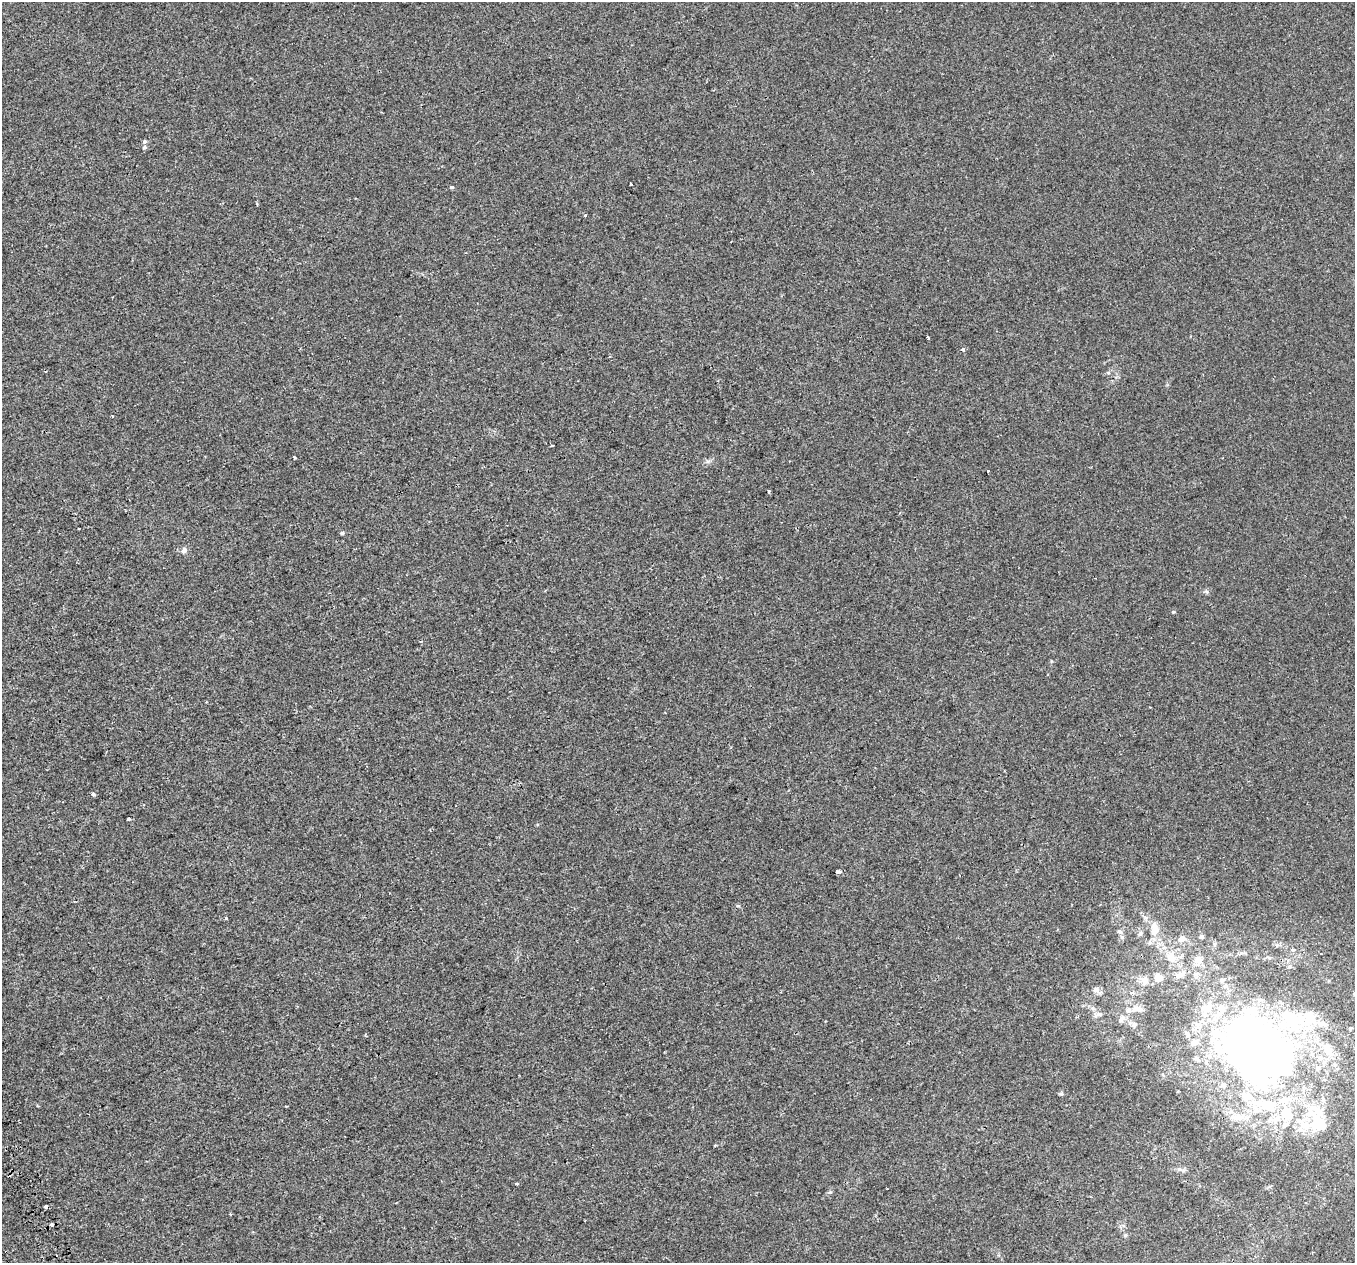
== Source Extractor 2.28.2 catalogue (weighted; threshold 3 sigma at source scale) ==
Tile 7 of 4 x 4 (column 3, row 2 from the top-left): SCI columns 2791-4143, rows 2676-3936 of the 5580 x 5297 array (HDU 1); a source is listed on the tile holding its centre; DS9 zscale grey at full resolution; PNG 1357 x 1265 px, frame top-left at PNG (2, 2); no overlay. Shown black and unused: <1% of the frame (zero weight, under 2 of 3 exposures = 3% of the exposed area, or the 3 px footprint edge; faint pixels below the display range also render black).
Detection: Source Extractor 2.28.2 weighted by HDU 2 'WHT'; one run over the whole footprint, this tile lists its part. Background 0.00307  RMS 0.0029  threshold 0.0129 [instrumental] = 3 sigma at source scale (4.5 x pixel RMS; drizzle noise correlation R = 1.50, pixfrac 1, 0.0396/0.0396 arcsec/px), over >= 5 px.
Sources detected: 70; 5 inside a brighter object's white glare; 2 cosmic-ray / hot-pixel residue — not listed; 11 inside a brighter listed object's ellipse — not listed separately; the other 52 listed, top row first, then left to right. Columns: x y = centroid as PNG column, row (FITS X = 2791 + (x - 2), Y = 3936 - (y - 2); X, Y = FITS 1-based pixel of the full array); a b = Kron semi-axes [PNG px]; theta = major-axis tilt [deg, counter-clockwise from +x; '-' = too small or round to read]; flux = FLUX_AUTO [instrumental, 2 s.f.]
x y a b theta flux
144 141 5 4 - 0.62
145 147 5 4 - 0.5
631 184 3 3 - 0.87
452 187 4 3 - 1.8
257 204 3 3 - 0.56
585 215 3 3 - 0.44
927 337 3 3 - 0.48
963 349 3 3 - 1.5
552 446 3 2 - 0.4
294 457 3 3 - 0.92
708 461 7 4 18 0.54
987 471 3 3 - 1.7
769 491 3 3 - 0.71
342 533 4 3 - 0.61
184 550 8 7 - 0.97
1173 612 5 3 - 0.25
93 794 4 3 - 0.76
129 819 3 3 - 1.3
838 872 4 3 - 3.4
226 918 3 3 - 1.4
1155 930 17 10 84 3.4
1120 932 6 5 - 0.57
1140 933 7 5 68 0.58
1201 937 5 4 - 0.47
1182 938 11 7 11 1.2
1293 950 5 3 - 0.3
1171 958 17 12 -66 3.7
1198 960 11 10 - 1.9
1181 974 15 8 42 1.8
1158 978 8 7 - 2.5
1221 980 6 5 - 0.6
1144 981 13 10 78 1.9
1096 990 9 7 3 1.1
1207 1008 21 14 32 6.1
1137 1009 16 8 3 1.7
1099 1014 11 5 20 0.91
1123 1017 8 7 - 1.1
1134 1024 7 6 - 0.72
1350 1028 5 4 - 0.34
1195 1042 10 8 44 1.5
1268 1045 60 35 27 210
1328 1049 17 13 -60 4.3
1246 1096 13 11 -13 3.4
1269 1105 26 13 5 9.5
1240 1117 15 8 -7 2.5
1319 1122 34 23 -70 13
1285 1124 9 6 39 1.1
715 1145 3 2 - 0.26
1179 1169 7 5 42 0.6
517 1184 3 3 - 0.95
46 1207 4 3 - 1.5
52 1224 3 3 - 1
Overlapping masked pixels (flux is a lower limit): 1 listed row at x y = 46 1207
Unlisted compact peaks at least as high as the median listed source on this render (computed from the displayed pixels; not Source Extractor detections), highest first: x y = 738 906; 830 1192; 1061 1094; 1207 592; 1125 1235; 1051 661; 1108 373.